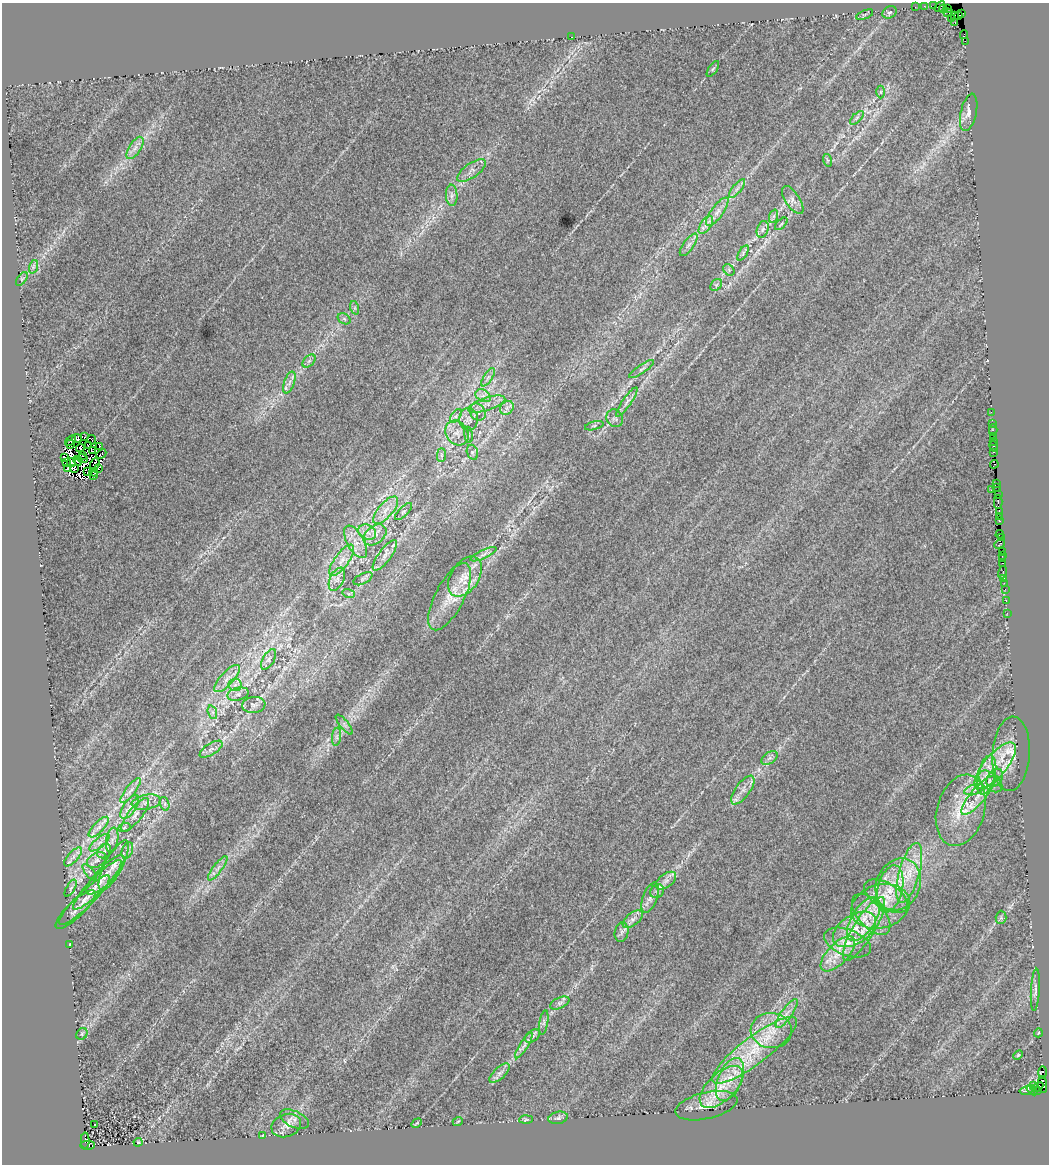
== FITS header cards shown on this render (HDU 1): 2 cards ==
NAXIS1  =                 1047
NAXIS2  =                 1162

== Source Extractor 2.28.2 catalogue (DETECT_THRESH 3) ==
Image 1047 x 1162 px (HDU 1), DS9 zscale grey, 1 PNG px = 1 image px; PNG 1051 x 1166 px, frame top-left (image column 1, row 1162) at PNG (2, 3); each listed source drawn as its Kron ellipse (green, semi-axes under 4 px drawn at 4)
Background 0.693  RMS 0.026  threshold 0.0768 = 3 sigma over >= 5 px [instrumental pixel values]
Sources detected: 222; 9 with non-positive FLUX_AUTO (blend fragments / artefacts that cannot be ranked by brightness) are neither listed nor drawn; the other 213 listed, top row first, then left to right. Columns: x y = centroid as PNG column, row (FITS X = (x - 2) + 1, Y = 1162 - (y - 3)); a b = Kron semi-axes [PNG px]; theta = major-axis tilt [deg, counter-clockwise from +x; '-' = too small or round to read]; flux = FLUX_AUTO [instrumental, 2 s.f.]
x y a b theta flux
924 6 2 2 - 8.2
934 6 4 2 - 9.3
915 7 2 2 - 6.5
940 7 6 4 45 42
943 9 4 3 - 16
947 9 3 2 - 15
890 12 8 5 32 3.8
948 13 5 2 - 12
961 13 3 3 - 42
865 15 9 3 21 2.3
954 15 4 3 - 130
958 15 3 3 - 54
952 19 3 3 - 250
955 23 3 2 - 16
964 35 4 2 - 19
571 37 2 2 - 0.83
965 41 2 2 - 6.9
713 69 9 3 56 2.7
881 92 6 4 89 2.8
969 112 19 8 77 12
857 118 8 3 45 3.3
135 148 13 6 57 10
827 160 6 4 -71 2.5
471 170 17 7 35 12
737 189 11 3 50 5.9
452 195 10 6 -87 7.4
793 200 16 7 -57 11
717 212 17 6 54 13
774 216 7 4 71 3.2
781 224 8 3 45 3.1
706 225 10 5 56 8.2
763 229 8 5 71 5.6
689 245 13 5 54 7.5
743 253 8 3 60 3.2
33 267 7 4 71 3.6
729 270 6 5 - 3.7
22 279 8 4 53 3.2
716 285 7 5 47 3.5
355 308 7 4 -72 3.3
344 319 7 5 -31 3.7
309 361 8 5 44 4.6
642 369 15 4 35 5.6
488 377 10 4 56 5.6
289 382 11 5 68 8.3
483 396 8 6 -30 7.5
627 402 17 4 55 8.9
487 404 19 6 18 17
507 408 7 6 - 6.4
478 412 9 7 -55 8.6
991 412 2 2 - 15
456 416 8 4 54 4.6
615 418 9 8 - 6.4
469 419 11 9 -88 13
992 424 4 3 - 30
594 426 9 3 15 2.6
993 430 6 2 -90 23
457 433 13 11 -53 18
468 435 8 4 -81 3.7
993 436 2 2 - 24
85 437 3 2 - 2.8
77 438 5 3 - 2.7
71 440 6 2 37 4.2
92 440 5 2 - 3.8
994 441 3 2 - 30
70 444 4 2 - 0.49
88 446 4 2 - 1.1
994 446 5 3 - 29
99 447 4 2 - 7.8
80 448 4 2 - 0.22
93 451 4 2 - 1.6
472 452 8 5 -72 4.7
993 452 3 3 - 31
101 454 5 2 - 2.4
83 455 3 2 - 0.42
441 455 7 4 90 3.8
64 458 4 3 - 2
82 459 6 2 -16 1.2
78 461 5 3 - 3.7
72 462 5 2 - 1.4
67 463 2 2 - 1.2
95 464 7 2 70 0.8
994 464 4 3 - 30
67 468 3 2 - 1.4
75 469 3 2 - 0.57
99 469 3 2 - 2.1
88 472 3 2 - 2.7
94 472 4 2 - 0.78
93 475 3 2 - 1.1
997 483 3 2 - 36
996 487 3 2 - 12
991 490 2 2 - 2.2
998 495 3 2 - 26
998 502 7 2 90 100
386 510 17 7 49 18
404 511 11 4 44 4.1
999 512 3 2 - 18
999 516 4 2 - 30
999 521 3 3 - 66
367 532 9 7 -28 11
1000 534 4 3 - 22
375 535 13 8 38 13
1001 537 2 2 - 10
356 542 18 8 -60 20
1000 544 6 3 41 52
1002 551 2 2 - 21
484 554 14 4 25 6.5
385 555 18 6 53 13
1002 555 3 2 - 30
1002 559 3 3 - 26
342 560 18 7 54 18
1003 563 3 2 - 8.1
1003 572 6 2 72 14
465 577 22 14 56 39
1004 578 3 3 - 49
337 579 12 7 64 10
363 579 10 5 28 4.5
1004 583 2 2 - 6.5
1005 589 2 2 - 14
349 594 6 4 -17 3
450 597 37 14 63 50
1006 600 3 2 - 5.4
1007 613 2 2 - 19
269 659 11 5 59 6.3
227 679 17 6 48 15
235 685 7 6 - 6.8
238 694 11 6 15 8.1
254 705 12 8 7 8.8
212 712 7 4 -71 4.1
344 724 12 4 -51 5.8
337 737 9 4 82 5.3
211 749 13 5 32 7.5
1011 754 37 18 86 44
769 758 9 5 33 5.5
995 766 29 11 50 52
987 775 20 8 77 27
995 778 10 7 54 8.5
990 781 14 8 -40 14
131 790 15 5 52 9.3
743 790 17 7 54 14
974 790 10 5 18 7.2
978 795 24 7 50 26
146 802 14 7 11 12
165 804 7 4 -73 3.6
130 807 14 6 56 12
961 810 36 24 74 78
135 815 20 7 52 14
99 827 13 5 46 10
124 828 6 4 20 2.9
112 840 12 6 81 9.2
99 843 12 5 40 8.5
127 850 9 5 71 6
104 851 8 6 46 6.1
73 857 12 5 47 8
97 860 10 7 31 8.6
114 865 28 9 62 25
218 868 15 4 53 9.2
90 872 10 4 -50 4
909 873 31 10 74 49
105 875 26 8 46 24
666 881 12 7 36 10
898 884 27 22 65 79
97 885 34 7 46 28
71 888 9 4 60 3.8
890 889 24 12 76 48
657 891 7 6 - 5.5
886 896 24 13 -31 37
650 898 16 7 70 10
84 900 34 8 44 26
880 906 30 21 15 78
76 909 26 8 44 16
871 914 25 13 -48 37
1001 917 6 5 - 3.3
633 919 12 6 39 8.4
864 919 25 12 58 44
854 929 24 14 33 48
864 929 37 10 59 50
622 932 10 7 78 5.8
847 942 24 13 -21 33
70 944 3 2 - 1.6
838 954 22 10 46 33
1035 990 21 4 86 7
560 1003 10 5 25 5.1
787 1013 17 5 54 14
544 1022 12 3 80 4.1
771 1030 20 17 -4 44
1038 1033 5 3 - 1.4
82 1034 6 5 - 3.3
533 1036 8 5 38 5.1
524 1045 15 4 58 7.5
754 1050 52 13 37 95
1018 1055 5 3 - 1.8
1042 1072 6 3 88 130
500 1073 13 5 42 7.3
730 1079 23 12 66 40
1033 1085 3 3 - 39
1043 1085 8 4 -86 130
721 1087 27 13 44 52
1038 1087 6 4 30 64
1032 1090 6 3 -42 110
1026 1091 7 4 10 120
1037 1091 3 2 - 4.7
706 1106 31 13 13 30
558 1118 10 6 12 5
294 1119 15 8 -24 11
526 1119 7 4 2 2.4
458 1121 5 3 - 1.5
417 1123 5 2 - 1.5
95 1124 3 2 - 4.1
286 1126 15 11 20 15
263 1135 3 2 - 1.5
85 1141 8 3 89 290
138 1142 4 3 - 2.3
87 1145 7 4 1 440
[9 non-positive-flux detections neither listed nor drawn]